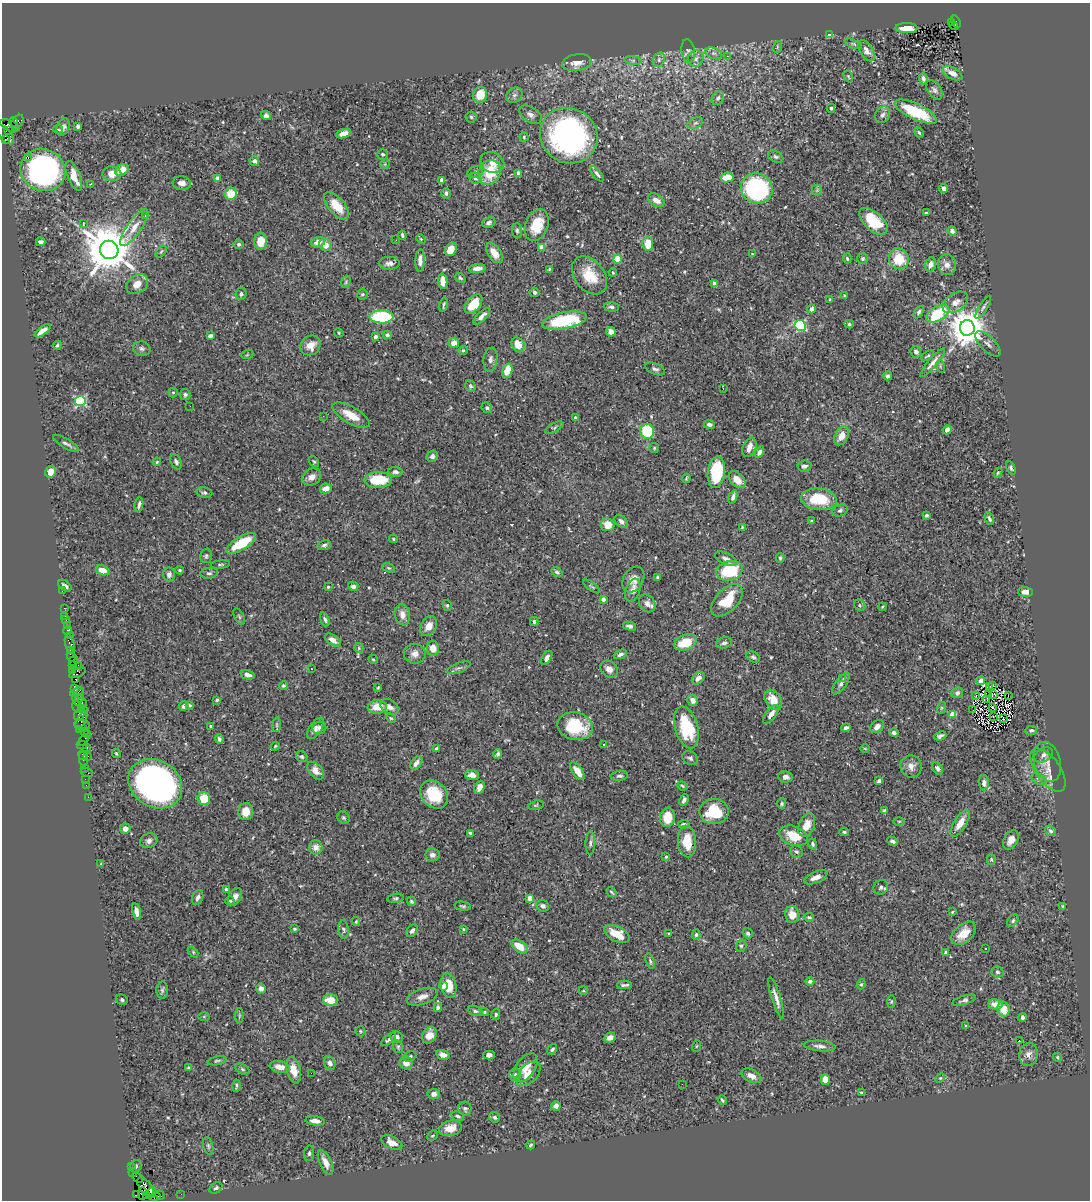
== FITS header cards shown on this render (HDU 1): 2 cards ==
NAXIS1  =                 1088
NAXIS2  =                 1198

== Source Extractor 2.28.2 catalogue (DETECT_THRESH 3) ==
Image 1088 x 1198 px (HDU 1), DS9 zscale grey, 1 PNG px = 1 image px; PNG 1092 x 1202 px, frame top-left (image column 1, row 1198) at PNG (2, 3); each listed source drawn as its Kron ellipse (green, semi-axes under 4 px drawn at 4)
Background 0.675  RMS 0.022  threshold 0.065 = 3 sigma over >= 5 px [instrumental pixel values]
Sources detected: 549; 2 with non-positive FLUX_AUTO (blend fragments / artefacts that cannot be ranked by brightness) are neither listed nor drawn; of the other 547, the 500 brightest by FLUX_AUTO listed and drawn (47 fainter detections omitted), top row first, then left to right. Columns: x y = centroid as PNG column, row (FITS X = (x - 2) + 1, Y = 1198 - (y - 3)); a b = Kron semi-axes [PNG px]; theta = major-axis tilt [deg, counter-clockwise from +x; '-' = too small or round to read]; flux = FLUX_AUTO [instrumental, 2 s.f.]
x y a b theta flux
951 22 3 2 - 88
956 22 6 3 -70 420
954 26 5 3 - 60
906 28 11 5 -1 18
829 35 4 3 - 20
853 44 9 4 -23 2.9
777 47 6 3 72 1.6
688 51 12 6 -83 5.6
866 51 11 6 -59 8
714 53 9 5 -18 4.9
727 56 3 2 - 3.2
696 59 8 8 - 5.9
633 60 9 4 -8 3.2
659 60 7 5 72 4.4
577 62 14 8 10 14
953 73 10 6 -27 11
848 76 6 3 -59 1.7
923 79 5 3 - 4.4
934 90 11 6 -55 4.9
480 95 8 7 - 27
514 95 9 7 33 4.8
718 98 7 5 55 4.2
831 108 4 3 - 1.9
916 112 23 8 -25 75
266 115 5 4 - 4.4
530 115 12 7 -31 7
883 115 9 7 57 5.1
471 117 5 5 - 2.4
13 122 4 3 - 45
17 122 8 5 58 150
695 123 8 5 24 3.6
10 126 10 5 -24 630
78 126 4 3 - 4
63 127 9 6 69 5.1
58 129 5 3 - 2.1
8 130 3 3 - 150
919 133 6 4 -62 2.2
5 134 12 6 -50 77
343 134 8 4 19 11
569 136 29 27 -33 360
524 137 4 4 - 1.7
5 139 4 3 - 64
383 154 5 5 - 2.4
28 157 3 2 - 7.6
776 157 8 5 -28 3.1
254 161 5 4 - 5.1
492 162 12 10 -24 15
385 164 5 4 - 1.7
43 170 23 21 -24 380
122 170 7 5 35 18
475 172 8 5 17 3.4
489 172 13 11 61 44
519 173 4 4 - 15
112 174 9 7 2 15
597 174 9 4 -50 4.6
74 176 16 6 -68 27
727 177 6 5 - 29
217 178 4 4 - 13
475 178 6 5 - 3.5
442 180 4 4 - 14
182 183 9 7 -6 7.6
90 184 3 2 - 1.9
757 188 16 15 - 210
944 189 5 4 - 4.4
817 190 5 5 - 2.4
446 193 5 5 - 3.6
231 194 6 6 - 28
656 200 9 5 -31 11
336 206 17 8 -50 28
926 213 4 2 - 1.6
146 216 4 3 - 47
873 221 17 9 -42 52
489 222 7 5 20 4
83 223 3 2 - 1.8
537 225 16 11 70 36
134 228 22 7 55 17
517 231 7 5 -88 3
952 231 5 4 - 5.3
402 235 4 3 - 2.7
421 239 5 4 - 1.6
396 240 3 2 - 2.8
261 241 8 6 86 23
41 242 5 4 - 4.9
318 242 7 5 16 13
239 244 5 4 - 3.3
648 244 7 5 -86 28
325 245 6 5 - 15
542 247 4 4 - 24
451 249 7 5 60 19
109 250 9 9 - 7700
161 252 7 3 48 1.6
494 253 11 6 -55 14
752 254 4 4 - 1.5
863 258 5 5 - 3
618 259 4 4 - 33
847 259 5 4 - 2.9
899 259 10 9 - 35
420 261 11 4 88 7.9
390 263 10 6 0 6.1
930 264 7 5 70 9
947 265 10 9 - 9.4
477 269 8 4 8 7.8
549 269 4 3 - 1.5
613 272 4 3 - 1.8
590 275 21 14 -52 37
460 278 6 4 -43 2.4
443 281 7 4 -87 17
346 282 6 4 70 2.2
714 283 4 3 - 9.8
137 284 12 9 37 15
534 292 5 5 - 2.9
241 294 6 5 - 3.2
362 294 5 5 - 2.3
845 296 4 3 - 2.1
830 300 4 3 - 1.6
955 302 14 9 34 13
474 304 11 6 51 39
444 305 7 3 78 2.6
611 307 7 5 -3 3.5
983 307 13 4 58 3.8
811 309 4 3 - 4.6
919 312 7 4 58 3.5
938 314 12 7 28 76
482 316 10 4 44 7.3
382 317 12 6 -1 120
564 321 22 8 11 100
849 324 4 3 - 2.3
800 325 6 5 - 130
967 328 7 7 - 3900
43 331 9 4 36 10
611 332 5 4 - 9.6
339 333 5 3 - 1.5
387 335 4 4 - 3
210 336 4 4 - 6
375 337 4 4 - 5
454 343 5 5 - 11
988 344 16 7 -45 7
57 345 5 3 - 2
311 345 10 9 - 15
518 345 8 6 -57 20
142 349 9 7 -14 4.3
463 350 4 4 - 1.8
916 352 6 5 - 6.2
247 355 6 4 19 1.5
928 356 7 3 31 2.1
490 359 12 7 82 5.4
933 363 18 4 49 8.6
940 366 6 4 -73 2
655 369 10 5 -23 4.3
507 371 7 5 71 23
888 376 4 3 - 5.8
470 386 6 5 - 2.7
723 389 3 2 - 2
173 392 5 4 - 1.9
185 395 5 5 - 2.9
80 401 5 5 - 160
190 406 3 2 - 2.4
487 408 5 5 - 2.5
351 415 21 8 -29 23
323 416 3 2 - 1.8
575 418 4 3 - 3
709 424 5 4 - 4.4
554 428 10 4 28 2.7
947 430 4 4 - 8.8
647 431 7 7 - 70
842 436 10 6 62 16
66 443 15 4 -30 5.1
749 447 10 6 68 11
654 448 5 5 - 2
759 452 6 4 58 5.3
432 456 6 5 - 3.7
157 462 4 3 - 1.7
176 462 8 5 -65 4.9
314 462 6 4 -53 1.8
804 466 7 5 5 5.1
1011 468 7 4 -61 2.5
51 472 6 5 - 13
395 472 7 5 -5 3.8
716 472 16 8 83 83
998 473 5 4 - 1.6
312 477 10 8 33 9.3
686 478 5 3 - 1.6
378 480 14 8 0 50
737 480 10 6 -44 17
326 488 6 5 - 10
204 493 8 5 -10 3.2
733 497 7 4 71 5.3
819 499 18 10 -6 55
139 504 7 3 79 4.3
840 511 8 5 21 3.6
926 515 4 4 - 2.2
989 519 6 3 -66 3.5
621 521 8 5 -45 5.4
811 521 3 3 - 1.5
608 525 6 6 - 22
742 527 4 4 - 1.6
393 539 4 3 - 1.8
241 543 17 6 31 57
324 545 7 5 13 3.7
206 556 7 5 75 2.9
780 558 5 3 - 2.1
726 559 12 5 -25 7.6
220 565 9 3 7 2.1
388 568 6 4 -19 1.8
103 570 6 5 - 15
180 570 4 3 - 1.7
729 571 13 9 15 71
557 572 6 4 -36 3.1
209 573 9 5 7 3.7
169 574 7 6 - 5.7
658 577 3 3 - 2.9
633 580 14 10 58 12
65 586 7 4 -33 5.3
353 586 5 4 - 4
592 586 10 3 -36 1.9
328 587 3 3 - 2
633 590 12 7 68 10
62 591 2 2 - 11
1026 592 7 5 -1 9.2
603 599 4 4 - 9.7
727 600 20 11 46 42
647 603 9 7 -53 8.5
447 605 5 4 - 2.3
860 605 6 5 - 2.2
882 607 4 3 - 1.4
64 608 2 2 - 7.8
402 615 11 7 -79 10
65 616 2 2 - 5.7
239 617 9 4 -63 2.5
325 619 7 4 -71 3.4
66 620 2 2 - 20
534 621 4 4 - 3.1
67 626 3 2 - 21
429 626 10 7 58 12
630 626 7 4 -12 4.4
67 631 4 3 - 96
70 635 3 2 - 10
333 640 9 5 -34 8.6
685 642 12 7 22 37
724 643 8 5 14 3.8
70 644 10 4 -75 200
359 648 5 4 - 1.7
433 648 7 6 - 13
70 650 2 2 - 31
415 654 11 10 - 10
620 654 7 4 23 4
71 656 6 4 -77 100
753 657 7 5 -28 3.1
547 658 8 4 60 6.8
373 659 4 3 - 1.7
74 660 5 2 - 160
78 665 2 2 - 22
72 666 3 2 - 41
459 668 12 5 21 4.8
311 669 3 3 - 1.9
609 669 9 7 -42 9.6
72 671 3 2 - 38
77 673 9 4 23 130
248 675 7 4 -13 5.8
698 678 7 5 44 6.6
843 678 3 2 - 4.8
76 679 3 3 - 96
981 681 5 4 - 8.3
841 683 13 5 55 5.3
283 686 4 4 - 2.7
990 686 4 2 - 1.5
993 686 4 3 - 2.8
75 688 4 3 - 85
378 688 3 3 - 1.4
77 692 7 3 20 150
957 693 6 5 - 4
988 694 2 2 - 1.6
993 694 4 2 - 1.5
1008 695 2 2 - 36
976 696 2 2 - 1.5
75 697 4 2 - 37
79 698 4 4 - 110
987 699 3 2 - 1.7
217 700 4 3 - 1.9
693 700 6 5 - 9.6
773 700 11 7 -57 25
81 703 6 3 -2 240
190 705 4 3 - 1.7
77 706 6 3 -72 150
184 706 5 4 - 3.4
377 707 10 6 3 22
390 707 10 7 -31 8.6
81 708 2 2 - 37
941 708 6 4 71 1.7
993 708 3 2 - 1.8
84 710 2 2 - 26
973 710 3 2 - 1.7
79 714 6 5 - 180
771 714 11 5 54 9.7
952 714 4 4 - 21
993 716 3 2 - 1.7
391 718 5 4 - 1.5
1003 719 2 2 - 1.6
81 720 9 3 61 160
82 725 8 5 -5 170
277 725 7 3 82 1.7
211 726 3 2 - 1.5
575 726 18 13 -13 63
686 727 21 11 -74 80
877 727 7 5 45 8
315 728 12 6 56 6.4
319 728 7 6 - 4.2
846 728 5 3 - 3.6
79 730 3 2 - 26
1031 730 6 4 9 2.6
84 732 3 2 - 27
894 733 4 3 - 4.5
87 734 2 2 - 12
940 736 6 4 23 3.8
219 739 4 4 - 3.8
84 740 6 2 57 20
603 744 3 3 - 4.2
82 745 5 2 - 53
275 746 4 3 - 1.6
87 748 3 3 - 77
865 748 4 3 - 1.5
436 749 3 3 - 3.7
116 753 5 3 - 1.7
498 754 5 4 - 2.9
83 755 5 2 - 52
1044 755 10 6 27 6.4
88 756 3 2 - 37
302 757 6 5 - 2.9
690 758 8 6 -30 4.3
83 759 7 3 -80 100
1047 762 20 13 -75 17
416 763 8 5 53 7.8
911 766 11 10 - 10
84 768 3 2 - 52
938 768 6 5 - 3.8
1048 770 25 12 -54 22
316 771 10 6 -49 9.8
577 771 10 5 -55 16
87 773 6 2 -18 74
472 775 7 5 -4 9.4
619 776 8 5 6 3.3
785 777 7 5 -8 7
85 779 2 2 - 22
1039 779 8 5 -27 3.5
879 781 4 3 - 3.8
984 783 8 5 -88 6.9
155 784 28 23 -32 670
86 785 2 2 - 22
682 786 5 3 - 1.8
479 787 7 4 65 7.6
434 794 15 12 -44 47
88 797 2 2 - 15
204 799 6 6 - 34
684 800 6 3 65 3.6
782 804 5 4 - 2
536 805 8 4 14 2.1
246 811 9 7 82 18
714 811 15 12 0 58
885 811 4 3 - 3.7
667 817 10 7 83 24
343 818 7 5 -50 2.6
899 821 6 3 1 1.5
960 823 15 6 58 17
684 824 6 4 5 3.3
807 825 12 7 68 17
125 829 5 5 - 8.2
1050 831 6 4 -35 3
844 832 4 3 - 2.1
470 833 3 3 - 2.4
793 836 15 9 -20 32
1011 840 10 6 61 11
149 841 9 7 23 5.1
687 841 16 9 -85 30
893 841 6 4 -24 3.3
590 843 12 5 89 4.1
813 844 5 4 - 2.7
316 847 7 7 - 12
797 852 7 5 -34 3.2
433 855 7 6 - 7.4
666 857 4 3 - 1.9
991 859 5 4 - 1.8
101 864 4 3 - 1.4
816 877 12 5 26 9.4
881 887 7 7 - 4.1
226 889 3 3 - 4.2
611 892 5 3 - 1.9
198 897 8 5 68 5.7
235 897 9 6 62 7.2
396 898 8 4 9 2.6
530 898 4 4 - 17
230 901 4 4 - 1.9
411 901 5 4 - 2.3
463 906 8 3 -11 2.2
543 906 6 5 - 4.6
1063 906 4 3 - 1.5
136 912 8 4 -76 7.6
952 912 4 3 - 1.5
792 914 8 7 - 21
809 917 5 3 - 2.5
1013 921 7 4 52 2.7
356 922 4 4 - 1.4
294 929 4 3 - 1.6
463 929 4 3 - 1.5
343 930 9 5 -84 3.1
412 931 7 5 50 4.6
669 933 3 3 - 1.5
748 933 5 4 - 3.7
963 933 14 9 42 22
617 934 14 7 -26 26
696 935 5 4 - 2.4
519 946 9 5 -35 23
741 946 6 5 - 3.2
986 948 3 2 - 2.4
193 952 6 4 -47 1.8
945 953 4 3 - 2.5
650 961 8 4 -72 2.6
997 972 6 5 - 3
810 981 4 4 - 3.6
861 984 5 4 - 2.1
624 985 7 3 2 3.4
443 986 4 4 - 9.9
449 986 12 7 -79 22
261 989 5 5 - 4.9
162 990 8 6 88 3.7
583 991 5 4 - 1.5
422 997 16 8 18 9.9
776 998 22 4 -72 10
122 1000 6 5 - 2.7
331 1000 7 6 - 21
964 1000 12 4 17 4.2
891 1002 6 4 84 1.7
995 1004 7 5 -12 12
438 1008 4 4 - 3.2
1003 1009 7 6 - 23
475 1011 8 4 -15 3.2
485 1012 4 4 - 2
496 1014 5 4 - 2.7
239 1016 7 4 90 2
204 1017 6 4 1 1.5
1023 1017 4 3 - 4.3
965 1026 3 3 - 1.4
360 1031 5 4 - 1.9
429 1035 8 7 - 14
397 1037 6 5 - 5.3
610 1038 6 5 - 7.6
388 1040 9 4 37 3.5
1020 1041 3 2 - 17
697 1046 6 3 69 1.5
820 1046 16 5 -5 6.7
398 1047 6 5 - 2.4
552 1049 6 4 53 2.9
1029 1054 11 9 86 9
443 1055 6 5 - 9.6
489 1055 5 4 - 4.9
410 1056 7 4 26 2.3
1057 1057 5 4 - 2.2
217 1061 9 4 12 2.6
330 1063 7 5 -63 5.4
406 1063 6 6 - 12
280 1067 10 6 -10 12
188 1068 4 3 - 1.7
525 1068 16 9 56 16
242 1069 7 5 -28 2.9
294 1070 13 7 -76 19
311 1073 2 2 - 23
515 1074 6 5 - 3.1
528 1074 15 9 45 14
751 1076 10 6 -27 9.3
940 1078 5 4 - 1.7
825 1080 5 4 - 16
682 1084 2 2 - 2
236 1086 6 3 88 2.7
862 1093 3 2 - 1.7
434 1094 6 5 - 7
722 1100 5 3 - 1.8
556 1106 5 4 - 7.4
465 1108 7 6 - 3.8
458 1116 6 4 -22 2.8
495 1117 5 5 - 4.1
315 1121 10 4 -6 8
450 1128 11 7 15 18
433 1135 6 3 41 1.6
392 1143 11 6 -27 15
531 1145 4 3 - 2
208 1146 9 5 -77 2.6
309 1153 8 5 83 3.1
326 1162 13 6 -65 12
136 1166 6 5 - 3.3
132 1167 2 2 - 9.6
133 1172 4 2 - 30
137 1177 6 2 -45 33
146 1187 12 6 -56 700
216 1188 7 5 29 3.3
152 1191 5 3 - 760
137 1194 3 3 - 170
142 1194 6 4 89 280
181 1194 2 2 - 12
160 1195 5 3 - 79
146 1196 4 2 - 47
155 1197 5 4 - 73
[47 fainter detections neither listed nor drawn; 2 non-positive-flux detections neither listed nor drawn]